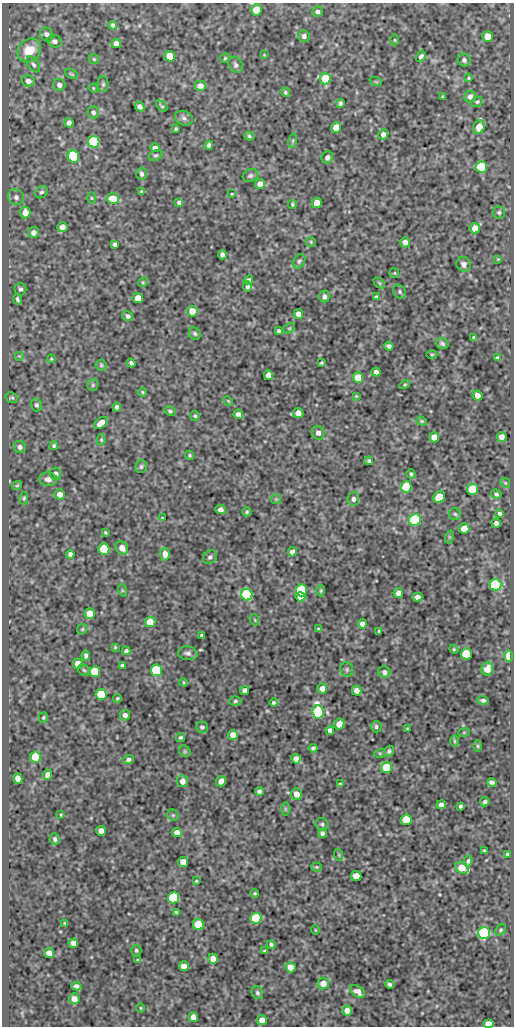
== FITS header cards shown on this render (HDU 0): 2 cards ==
NAXIS1  =                  512
NAXIS2  =                 1024

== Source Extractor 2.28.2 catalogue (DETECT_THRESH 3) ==
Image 512 x 1024 px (HDU 0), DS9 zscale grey, 1 PNG px = 1 image px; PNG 516 x 1028 px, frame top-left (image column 1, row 1024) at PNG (2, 3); each listed source drawn as its Kron ellipse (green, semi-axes under 4 px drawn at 4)
Background 47.3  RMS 0.54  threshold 1.62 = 3 sigma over >= 5 px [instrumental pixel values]
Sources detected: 276; all 276 listed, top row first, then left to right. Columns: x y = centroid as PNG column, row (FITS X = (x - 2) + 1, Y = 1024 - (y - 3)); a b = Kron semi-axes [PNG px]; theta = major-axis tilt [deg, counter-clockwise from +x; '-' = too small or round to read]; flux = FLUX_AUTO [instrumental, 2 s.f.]
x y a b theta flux
256 10 5 5 - 1000
317 12 5 5 - 110
113 25 4 4 - 80
47 35 7 6 - 170
304 36 6 5 - 120
487 36 5 5 - 420
395 40 5 3 - 34
54 41 7 6 - 130
116 43 5 4 - 200
29 50 13 10 50 820
264 55 4 3 - 28
170 56 5 5 - 1000
421 56 6 4 59 95
225 58 5 4 - 45
94 59 5 4 - 50
464 60 7 6 - 110
33 64 9 5 -54 100
236 65 9 6 -59 130
72 74 7 3 -27 46
325 78 6 5 - 1400
468 78 4 3 - 39
28 81 6 5 - 180
376 82 6 4 -19 38
103 84 8 5 -90 74
59 85 6 6 - 150
200 86 5 5 - 260
93 88 5 3 - 34
285 92 5 4 - 56
442 97 3 2 - 34
470 97 6 5 - 160
477 102 6 5 - 59
340 103 4 4 - 87
162 106 7 3 -42 47
140 107 5 4 - 140
93 112 6 5 - 94
184 118 9 7 -21 110
69 123 5 4 - 110
479 127 7 6 - 480
336 128 5 5 - 580
176 129 3 3 - 53
383 134 5 5 - 150
249 136 5 4 - 57
293 141 7 3 81 46
94 142 6 5 - 4500
209 145 5 4 - 120
155 148 4 4 - 160
156 155 7 5 27 65
73 157 6 5 - 2700
327 157 6 5 - 130
481 167 6 5 - 2800
141 174 6 5 - 100
250 175 8 6 27 92
260 184 5 5 - 270
141 191 3 2 - 37
41 192 7 5 45 80
232 194 3 2 - 25
16 197 8 7 - 150
92 198 5 3 - 37
113 199 6 5 - 720
179 202 4 4 - 87
317 203 5 5 - 580
292 204 4 4 - 50
25 212 6 5 - 410
499 212 6 6 - 72
62 227 5 5 - 250
475 228 5 5 - 340
33 233 6 5 - 180
311 242 5 4 - 42
405 242 5 4 - 190
115 244 4 4 - 100
222 255 5 4 - 130
498 259 4 4 - 34
299 261 8 5 56 76
464 264 7 7 - 170
394 273 5 5 - 41
249 280 4 4 - 77
143 282 5 4 - 41
379 283 6 4 -45 46
247 287 5 4 - 90
20 289 6 6 - 89
400 292 7 6 - 79
324 296 6 5 - 130
376 297 4 3 - 50
138 298 5 5 - 380
17 299 5 3 - 77
192 311 5 5 - 540
298 314 5 4 - 250
128 316 6 4 -39 100
289 328 6 4 28 52
279 331 4 4 - 75
195 334 6 5 - 74
474 337 3 3 - 56
442 344 6 5 - 79
389 346 5 4 - 100
432 354 5 3 - 35
19 356 5 5 - 46
497 358 4 4 - 72
51 359 4 4 - 36
131 363 4 3 - 79
321 363 4 3 - 46
101 365 6 5 - 57
376 372 4 4 - 140
268 375 5 4 - 280
358 378 5 5 - 770
93 385 6 5 - 60
405 385 5 4 - 43
142 392 4 3 - 41
478 395 5 4 - 230
356 396 3 2 - 30
12 398 6 5 - 59
228 401 5 3 - 35
36 405 6 5 - 86
117 407 4 4 - 120
170 411 6 4 -26 68
298 413 5 5 - 250
238 414 5 4 - 180
195 416 5 4 - 60
422 421 5 4 - 46
101 423 8 5 38 290
318 433 7 6 - 150
434 437 5 5 - 470
502 437 5 5 - 250
101 440 5 4 - 44
54 446 4 4 - 63
20 447 6 6 - 130
190 455 4 4 - 46
369 461 4 4 - 70
141 466 6 5 - 72
56 474 6 5 - 140
411 474 4 3 - 68
48 479 9 6 -5 180
505 483 5 4 - 40
17 485 5 3 - 38
406 487 5 5 - 2700
472 489 5 5 - 2300
60 494 5 5 - 230
496 494 5 4 - 66
439 497 6 5 - 1500
24 498 6 4 79 49
276 499 5 5 - 51
353 499 7 6 - 110
220 510 5 4 - 120
247 512 4 4 - 55
500 513 4 3 - 71
455 514 6 6 - 69
162 518 3 2 - 26
415 520 6 5 - 5200
496 523 4 4 - 130
464 529 5 5 - 580
105 533 3 3 - 44
449 537 7 4 72 50
122 548 7 6 - 300
104 549 5 5 - 1900
292 552 4 4 - 170
70 554 4 4 - 100
165 554 6 5 - 270
210 557 7 6 - 100
495 585 6 5 - 4900
122 590 6 4 -72 48
301 590 6 5 - 4500
321 591 6 4 88 51
398 593 5 4 - 210
247 595 6 5 - 4900
300 597 5 4 - 470
417 597 5 4 - 180
90 614 5 5 - 730
255 620 5 3 - 34
150 622 5 5 - 940
362 624 4 4 - 130
82 629 6 5 - 47
318 629 4 4 - 40
379 631 4 3 - 53
202 636 4 4 - 85
115 647 4 4 - 40
454 649 4 4 - 39
126 651 4 4 - 76
188 653 10 7 -6 140
466 654 5 5 - 2100
86 656 5 4 - 99
509 656 6 3 -89 1200
78 664 5 5 - 320
122 666 4 3 - 64
347 669 7 6 - 80
487 669 7 5 66 370
84 670 6 5 - 61
156 670 5 5 - 3800
95 672 5 5 - 1800
384 672 6 5 - 120
183 682 4 3 - 36
322 688 5 5 - 180
245 690 4 4 - 140
357 691 5 4 - 240
101 694 5 5 - 2200
117 698 4 4 - 48
483 700 5 4 - 85
235 701 6 4 4 65
274 703 4 3 - 68
318 712 7 5 -84 6000
125 715 5 5 - 150
43 717 5 4 - 51
339 724 5 5 - 540
202 727 6 5 - 75
376 727 6 5 - 66
407 729 3 2 - 27
330 730 4 4 - 130
464 732 6 3 19 35
233 735 5 5 - 370
181 737 5 4 - 64
454 741 6 4 -89 44
478 746 6 4 -89 42
313 748 4 3 - 73
185 751 6 5 - 55
389 751 6 4 55 69
380 753 5 3 - 38
35 757 5 5 - 1500
128 759 6 4 23 93
296 759 5 4 - 230
387 768 5 5 - 2000
47 775 5 4 - 220
18 778 5 4 - 300
182 781 6 5 - 250
221 781 5 5 - 390
492 782 5 4 - 120
340 784 4 3 - 53
259 791 4 4 - 120
297 794 6 5 - 290
485 802 5 4 - 77
441 805 5 4 - 130
460 806 3 3 - 61
285 809 6 4 -90 47
61 815 3 2 - 29
173 815 6 5 - 59
406 820 5 5 - 1400
322 824 6 6 - 83
101 831 5 5 - 360
177 832 5 4 - 230
322 833 5 4 - 100
55 839 6 5 - 94
484 851 3 3 - 46
507 854 3 3 - 44
339 855 6 3 -72 42
468 861 5 4 - 73
183 862 5 5 - 590
317 867 5 4 - 46
462 868 7 5 -26 780
356 876 5 5 - 520
196 881 3 3 - 35
255 893 4 3 - 44
173 898 5 5 - 4600
176 912 3 3 - 49
256 918 5 5 - 3300
65 923 4 3 - 36
198 925 5 5 - 1900
315 930 4 3 - 26
501 930 6 4 42 58
484 933 6 6 - 11000
73 943 5 4 - 220
271 945 4 3 - 74
136 950 5 5 - 65
265 951 4 3 - 55
49 953 5 5 - 310
213 959 5 5 - 330
137 960 4 2 - 28
184 966 5 5 - 250
291 967 5 5 - 490
323 983 6 5 - 370
390 984 4 3 - 79
76 986 5 4 - 110
358 991 8 5 -33 180
257 993 6 5 - 81
74 999 5 5 - 260
141 1008 5 3 - 33
347 1011 5 5 - 350
193 1017 5 5 - 370
262 1020 5 5 - 280
488 1024 5 4 - 980
At the frame edge (FLAGS 8, measured only in part): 2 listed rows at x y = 256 10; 488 1024